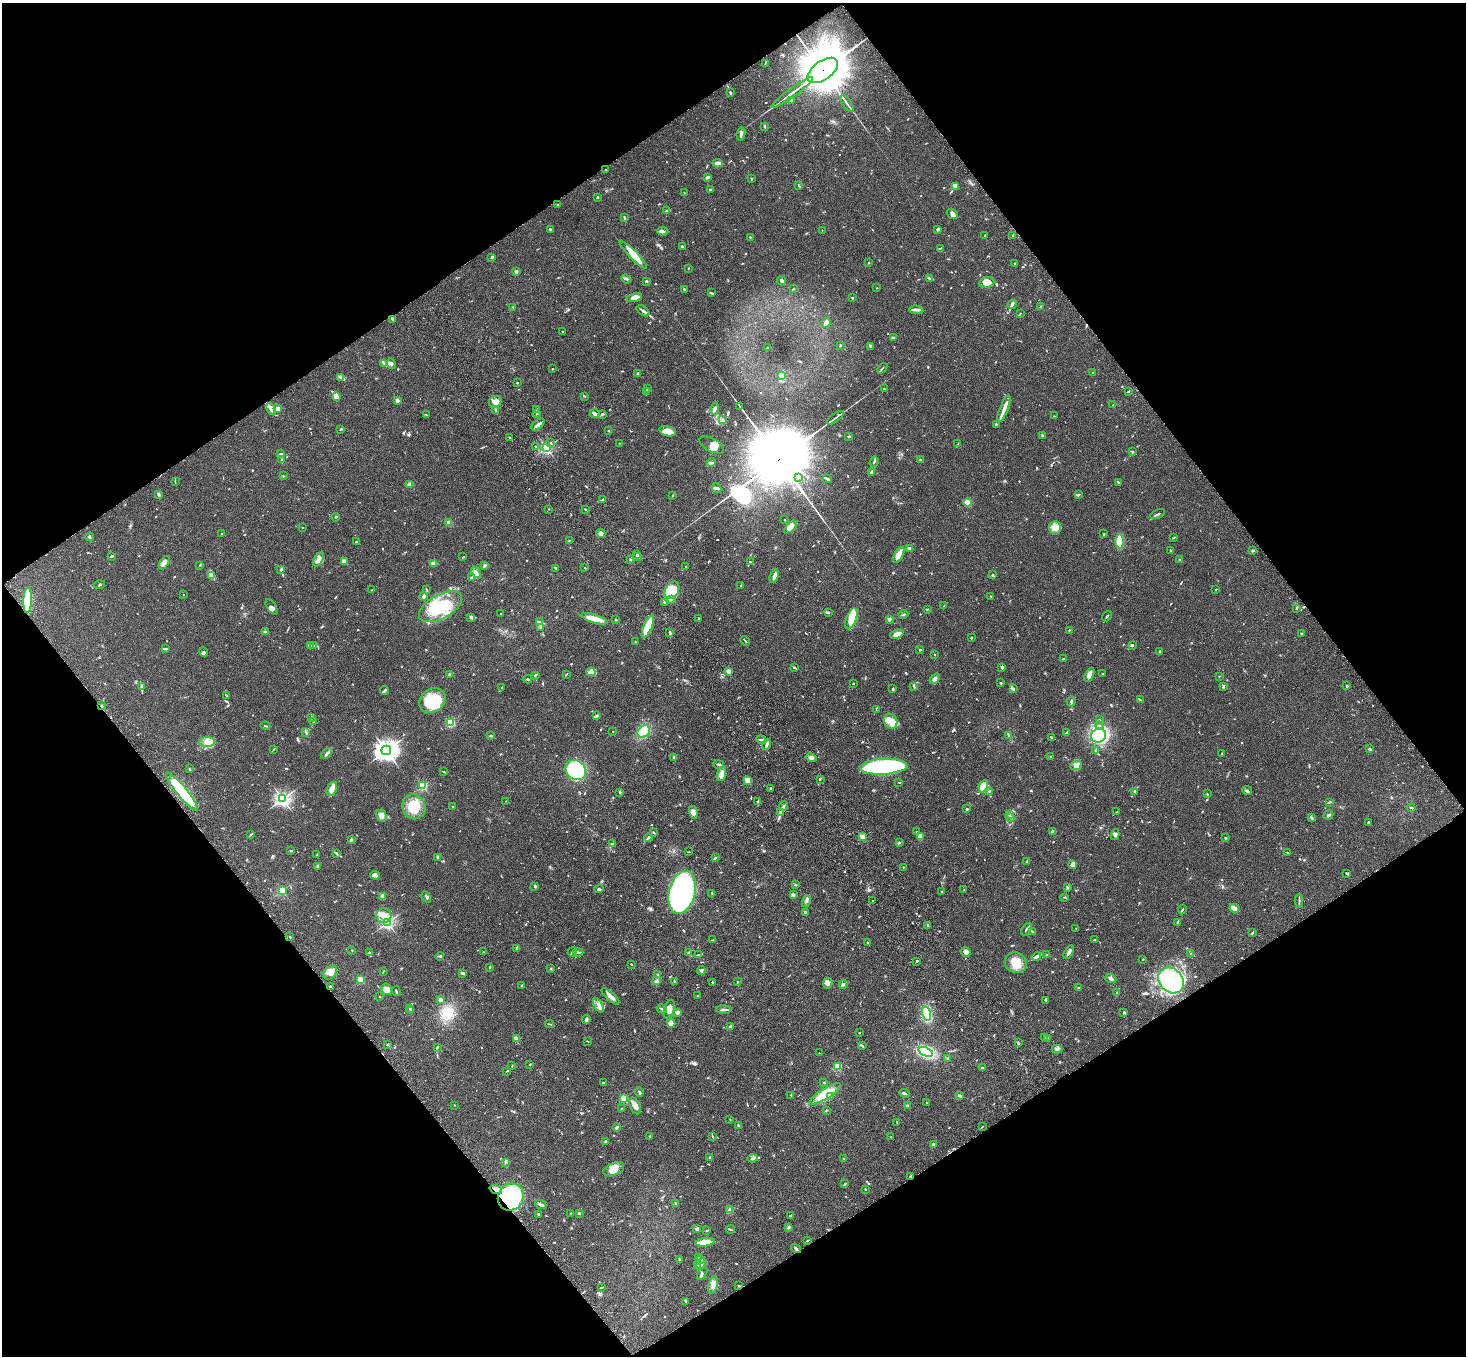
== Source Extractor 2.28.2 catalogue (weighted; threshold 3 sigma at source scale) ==
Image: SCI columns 108-5962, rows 376-5791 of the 6069 x 6028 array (HDU 1 of 3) = the unmasked area's bounding box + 8 px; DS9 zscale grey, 4 x 4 block average (1 PNG px = mean of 4 x 4 image px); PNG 1468 x 1358 px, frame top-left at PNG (2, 3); each listed source drawn as its Kron ellipse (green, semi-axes under 4 px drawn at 4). Shown black and unused: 49% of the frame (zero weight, under 3 of 4 exposures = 6% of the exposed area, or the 3 px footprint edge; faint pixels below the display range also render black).
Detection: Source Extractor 2.28.2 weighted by HDU 2 'WHT'. Background 0.0598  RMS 0.0053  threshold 0.0237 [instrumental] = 3 sigma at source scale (4.5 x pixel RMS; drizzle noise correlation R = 1.50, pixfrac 1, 0.05/0.05 arcsec/px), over >= 5 px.
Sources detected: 1076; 4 too faint to see at this stretch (4 x 4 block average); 11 inside a brighter object's white glare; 5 cosmic-ray / hot-pixel residue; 6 long thin detections or spike segments (spike, bleed or trail) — neither listed nor drawn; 37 coinciding with a brighter row at this scale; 56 inside a brighter listed object's ellipse — not listed separately; of the other 957, all 500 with FLUX_AUTO >= 1.72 (the completeness limit of this list) listed and drawn (457 fainter detections not listed), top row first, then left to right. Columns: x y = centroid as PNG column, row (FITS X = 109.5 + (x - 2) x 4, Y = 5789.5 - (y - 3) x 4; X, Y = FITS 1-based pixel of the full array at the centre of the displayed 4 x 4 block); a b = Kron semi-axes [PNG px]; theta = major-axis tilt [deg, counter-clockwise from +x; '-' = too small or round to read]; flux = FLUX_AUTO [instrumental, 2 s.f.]
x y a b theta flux
765 63 4 2 - 2.6
823 70 17 9 35 27000
792 92 25 2 36 19
730 93 2 2 - 4.2
791 100 3 2 - 6
847 104 10 2 -53 7.3
765 126 3 2 - 2.8
741 134 6 2 79 8.5
718 163 5 4 - 8.1
605 170 2 2 - 4.1
707 177 4 3 - 4.9
751 179 3 2 - 1.9
799 186 3 2 - 3.3
956 187 3 3 - 16
710 189 2 2 - 2.9
685 193 3 2 - 1.8
597 197 2 2 - 5.2
558 204 2 2 - 1.9
667 211 4 2 - 4
952 214 6 5 - 12
624 218 3 2 - 3.7
938 229 3 2 - 5.7
550 230 2 2 - 3.4
822 230 2 2 - 2
663 231 6 2 -7 6
1013 235 2 2 - 1.9
984 236 3 2 - 2.1
750 237 2 2 - 3.1
682 246 3 2 - 3.7
940 248 4 2 - 2.6
633 255 19 4 -46 54
492 257 3 2 - 4.3
868 263 3 2 - 2.7
1014 263 2 2 - 4.5
688 269 3 2 - 1.7
516 271 2 2 - 31
929 278 4 2 - 4.4
626 279 5 2 - 4.9
646 281 3 2 - 3.1
782 281 4 3 - 7
987 282 7 5 9 25
877 288 2 2 - 4.2
684 289 4 2 - 3.9
793 289 3 2 - 2.1
711 293 4 2 - 4.2
634 298 8 4 15 16
852 298 3 2 - 2.6
1012 304 5 2 - 11
1040 306 3 2 - 1.9
513 307 2 2 - 2
916 310 7 3 -9 9
643 311 7 2 -36 8.3
1020 313 2 2 - 1.8
392 319 3 2 - 5.1
826 323 5 4 - 14
562 331 3 2 - 1.7
893 338 4 2 - 7.7
840 345 3 2 - 3.1
871 346 4 2 - 5.3
768 348 3 2 - 3.9
383 363 4 2 - 3.8
391 364 5 3 - 7.4
882 368 6 2 50 4.1
552 369 2 2 - 7
638 373 2 2 - 20
1093 373 2 2 - 4
782 376 2 2 - 3.6
341 377 2 2 - 3.3
517 383 2 2 - 10
647 389 2 2 - 4.1
884 389 2 2 - 1.8
646 392 2 2 - 1.8
1128 392 2 2 - 2.5
336 396 3 3 - 8.2
584 396 3 2 - 2.1
397 400 2 2 - 50
495 402 7 5 27 32
1113 404 3 2 - 2.4
740 406 4 2 - 1.9
271 409 6 4 -68 13
277 409 4 3 - 11
537 409 3 2 - 2.4
715 409 6 3 73 12
1004 409 14 2 69 26
496 410 3 2 - 6.8
537 414 2 2 - 2.5
595 414 5 4 - 6.6
602 414 4 2 - 6
426 415 2 2 - 2
1054 416 2 2 - 2.1
835 418 10 2 35 6.8
723 420 4 2 - 3.7
538 424 8 2 40 13
996 424 2 2 - 1.8
341 429 2 2 - 3.2
608 431 2 2 - 3.2
667 431 8 5 -17 35
849 436 2 2 - 6.7
1043 436 3 2 - 3.3
509 437 3 2 - 3.1
551 443 2 2 - 1.8
619 443 2 2 - 1.9
958 444 3 2 - 2.3
712 445 13 6 -28 31
536 447 2 2 - 2.9
546 448 2 2 - 500
1132 452 3 2 - 2.8
281 454 4 2 - 4.1
281 460 2 2 - 4
921 460 3 2 - 4.4
711 462 4 2 - 4.2
874 462 5 2 - 5.2
871 472 3 2 - 8.3
283 476 2 2 - 2.3
799 478 2 2 - 2.6
827 479 5 2 - 5.5
175 481 3 2 - 1.8
1119 483 2 2 - 2.2
410 484 4 3 - 19
717 488 5 3 - 6.8
159 494 4 2 - 7.2
673 495 3 2 - 2.9
1078 495 4 2 - 5.2
602 500 3 2 - 3.9
968 503 4 2 - 33
549 509 2 2 - 3
585 509 2 2 - 3
1157 514 8 2 24 5.3
336 517 4 2 - 3.2
785 520 2 2 - 2.8
449 523 2 2 - 83
302 527 2 2 - 2.5
791 527 8 4 47 24
1055 528 6 5 - 22
601 533 5 3 - 19
221 534 2 2 - 3.8
1104 534 2 2 - 10
90 537 4 2 - 4.5
1174 537 3 2 - 1.8
569 540 2 2 - 2.3
1120 541 7 4 -88 71
356 542 2 2 - 3
909 548 3 2 - 5.7
1253 550 3 2 - 4.3
1170 551 2 2 - 2.7
637 555 4 2 - 3.5
899 555 9 4 63 26
111 556 3 2 - 4.3
463 557 3 2 - 2.2
637 557 4 2 - 4.1
318 559 8 4 59 21
630 560 3 2 - 2.1
1180 560 2 2 - 2.6
344 561 3 3 - 22
750 562 3 2 - 2.8
164 563 8 4 57 21
433 564 3 3 - 9.4
200 565 3 2 - 1.9
484 566 3 2 - 2.6
686 566 2 2 - 3.2
556 568 2 2 - 3.3
585 568 2 2 - 1.8
281 569 3 2 - 6.2
476 572 6 3 -60 11
212 575 3 2 - 1.9
992 575 3 2 - 3.2
774 576 7 3 72 15
471 578 2 2 - 4.2
100 585 5 2 - 3.8
741 585 2 2 - 2.6
1216 589 2 2 - 1.8
372 590 2 2 - 2.2
426 590 4 2 - 2.9
672 590 9 6 60 73
183 594 2 2 - 5
424 596 4 3 - 6.1
991 596 2 2 - 2.3
671 599 3 2 - 4
28 600 13 4 87 190
664 602 2 2 - 3.3
944 606 2 2 - 5.6
272 607 9 4 -57 9.3
441 607 24 12 29 150
1297 608 3 2 - 2.8
927 609 3 2 - 2.7
828 613 3 2 - 3
501 614 2 2 - 2.5
903 614 5 2 - 2.8
1107 616 5 2 - 3.2
470 617 3 2 - 3
594 619 13 4 -16 41
699 619 3 2 - 4.3
851 619 11 5 69 68
889 619 4 3 - 5.2
615 620 2 2 - 3.5
539 621 4 2 - 3.1
541 627 3 2 - 3
648 627 12 3 67 83
1069 630 2 2 - 2.8
265 632 4 2 - 4.4
670 633 3 2 - 4.3
897 634 7 3 18 23
1301 634 3 2 - 2.3
971 638 2 2 - 4
745 641 5 2 - 3
635 642 2 2 - 3.1
311 645 3 2 - 2.6
314 645 3 2 - 3.8
1132 645 2 2 - 5.4
166 649 3 2 - 3.1
920 650 2 2 - 2.8
203 652 5 3 - 5
1160 652 2 2 - 4.3
935 655 2 2 - 1.9
1064 658 3 2 - 3.8
1002 667 3 2 - 7.1
794 668 3 2 - 2.5
729 671 2 2 - 67
591 672 4 3 - 10
450 674 4 2 - 12
566 674 3 2 - 2.1
1102 674 2 2 - 1.9
535 675 4 2 - 5.7
1089 675 7 3 63 12
1219 676 2 2 - 2.1
528 679 4 2 - 5.4
935 679 6 4 49 9.2
853 683 2 2 - 3.2
1000 683 3 2 - 3
141 686 3 2 - 5
913 686 2 2 - 2.3
1347 686 2 2 - 2.8
1223 687 2 2 - 3.7
502 688 2 2 - 1.8
893 689 2 2 - 2.5
1013 689 4 3 - 5.9
384 691 4 2 - 4.9
226 695 2 2 - 4.4
432 700 14 11 39 100
1140 700 3 2 - 1.9
1071 701 5 2 - 5
101 706 3 2 - 3.1
876 710 3 2 - 1.7
596 716 3 3 - 4
311 718 3 2 - 2.1
1099 720 2 2 - 2
891 721 8 6 -62 26
313 722 2 2 - 1.9
450 723 4 4 - 85
265 726 5 2 - 3
1099 726 4 2 - 4
613 731 2 2 - 2
306 732 3 2 - 2.4
644 732 7 5 49 90
1067 732 4 2 - 3.5
1009 735 3 2 - 2.5
1098 735 8 6 27 350
491 736 3 2 - 2.7
1051 737 3 2 - 2.2
761 740 5 3 - 6
207 742 8 5 0 20
766 745 5 2 - 9.7
274 749 3 2 - 2
1370 749 3 2 - 6.4
386 750 5 4 - 1700
1095 751 2 2 - 2.4
327 753 6 2 47 8.7
1222 754 2 2 - 3
674 757 2 2 - 2.4
1051 757 3 2 - 3
811 758 5 4 - 11
719 764 5 2 - 3.7
1076 766 6 3 19 9.3
884 767 24 8 3 750
189 769 3 2 - 2.3
576 770 11 9 -42 230
444 772 3 2 - 1.8
721 774 7 3 71 27
820 779 3 2 - 2.5
748 780 2 2 - 130
899 782 3 2 - 2
423 786 2 2 - 270
984 786 6 4 66 64
771 788 2 2 - 13
332 789 7 4 66 27
182 791 24 5 -51 220
990 791 3 2 - 2.5
1247 791 5 2 - 5.1
620 792 2 2 - 6.6
1135 792 3 2 - 9
1207 794 2 2 - 2.5
282 799 3 3 - 830
506 801 2 2 - 1.8
758 802 3 2 - 2.3
1330 802 3 2 - 3.5
783 806 5 2 - 6.5
414 807 12 11 - 87
453 807 2 2 - 1.7
1411 808 4 2 - 3.5
967 809 2 2 - 16
693 812 7 3 -74 15
1117 812 3 2 - 2.8
780 813 3 2 - 5.4
1010 815 2 2 - 3.2
1328 815 5 2 - 5.9
381 816 6 5 - 16
1311 817 3 2 - 3.5
1011 818 3 2 - 2.8
1368 822 2 2 - 11
653 832 4 2 - 2.2
916 832 3 2 - 2.4
1053 832 4 2 - 10
251 834 3 2 - 2.6
1115 835 5 3 - 6.7
920 836 4 3 - 15
862 837 2 2 - 110
648 838 4 2 - 4.9
1226 838 2 2 - 5.6
351 840 3 2 - 5.1
899 843 3 2 - 4.3
613 844 4 2 - 3.1
290 851 2 2 - 3.3
688 852 4 2 - 2
1288 853 2 2 - 2.4
337 854 3 2 - 3.9
317 855 3 2 - 2
438 857 3 2 - 2.3
715 858 4 2 - 3.8
1027 861 4 2 - 3
1073 864 3 2 - 8.9
317 866 2 2 - 1.8
903 867 2 2 - 5.2
1347 873 4 2 - 2.8
375 875 5 3 - 16
795 885 3 2 - 2.9
535 886 3 2 - 5
1067 888 3 2 - 2.4
599 889 5 2 - 4.5
964 890 3 2 - 3
282 891 2 2 - 250
941 891 2 2 - 4.7
682 892 22 13 75 1100
712 893 4 2 - 2.6
793 894 3 2 - 6.2
382 896 3 2 - 3
426 897 6 2 -60 4.6
1065 897 2 2 - 1.9
806 901 6 2 76 6.6
873 901 3 2 - 2.7
1299 901 7 2 89 5.1
1234 908 5 2 - 36
1182 909 5 2 - 3.4
805 912 2 2 - 18
384 915 7 7 - 25
387 922 2 2 - 540
1178 922 3 2 - 3.9
928 925 2 2 - 4.8
1076 928 2 2 - 2.2
1026 929 7 2 54 4
1032 931 3 2 - 3.1
1252 933 2 2 - 3.9
290 937 3 2 - 3.2
713 940 2 2 - 2
1095 940 3 2 - 2.2
868 943 3 2 - 3.8
517 949 4 2 - 3.5
352 950 2 2 - 2.3
483 952 3 2 - 2.1
572 952 5 2 - 4
578 952 5 2 - 3.6
689 952 2 2 - 4.2
966 952 5 4 - 17
1069 952 8 2 61 12
369 953 2 2 - 4.5
1191 954 3 2 - 2.6
698 955 3 2 - 2.5
1047 955 3 2 - 5
440 956 4 2 - 3.5
1036 956 5 2 - 14
1143 959 2 2 - 2.3
917 961 2 2 - 4.8
1016 963 11 10 - 48
631 964 2 2 - 2.3
490 967 2 2 - 3.4
550 968 3 2 - 2
701 970 4 2 - 4.6
383 971 3 2 - 1.8
330 972 8 5 46 21
463 973 3 2 - 7.3
658 974 3 2 - 1.9
1111 978 5 3 - 7.2
361 980 2 2 - 120
1171 980 14 11 -47 500
656 981 3 2 - 3.9
674 982 3 2 - 2.6
712 982 3 2 - 2
737 982 3 2 - 1.9
828 983 5 4 - 9.7
843 984 4 3 - 4.8
521 985 3 2 - 2
330 986 2 2 - 1.8
1078 988 2 2 - 2.4
387 989 6 5 - 19
396 991 5 2 - 4.4
1117 993 2 2 - 10
611 996 11 3 -42 16
698 996 2 2 - 2
380 997 2 2 - 1.8
440 1000 4 2 - 11
1046 1000 2 2 - 2.3
599 1005 8 3 -59 11
410 1008 2 2 - 4.6
662 1009 5 2 - 4.4
669 1009 10 5 72 25
411 1010 3 2 - 3.7
724 1010 8 2 0 7.8
677 1012 3 2 - 15
1124 1012 3 3 - 3.3
926 1014 7 4 -76 160
586 1019 4 3 - 5.9
671 1023 4 4 - 21
549 1024 4 2 - 2.7
730 1027 4 2 - 13
859 1033 2 2 - 1.8
1044 1037 2 2 - 2.5
516 1038 3 2 - 17
1047 1038 4 2 - 2.3
588 1041 3 2 - 2
1018 1043 3 2 - 4.1
388 1044 3 2 - 2
862 1046 3 2 - 2.3
437 1048 3 2 - 2.2
1057 1049 5 3 - 7
926 1052 7 4 -22 300
819 1053 2 2 - 2.1
948 1058 3 2 - 1.9
530 1064 2 2 - 2.8
512 1066 3 2 - 1.9
838 1066 2 2 - 200
983 1068 3 2 - 3.2
507 1071 3 2 - 2.4
824 1082 3 2 - 2.1
603 1083 3 2 - 2.4
639 1092 5 3 - 4.9
904 1093 5 2 - 4.7
825 1094 18 5 32 68
791 1095 3 2 - 1.9
960 1095 4 2 - 3.4
831 1097 3 2 - 3.7
624 1098 2 2 - 180
927 1102 2 2 - 2.5
454 1105 2 2 - 4
635 1106 9 5 -65 14
907 1106 3 2 - 4.8
621 1109 2 2 - 2.9
826 1110 3 2 - 2.5
730 1119 2 2 - 1.9
897 1123 3 2 - 1.9
738 1125 4 2 - 3.5
982 1127 4 2 - 2.1
617 1128 4 2 - 4.6
650 1136 4 2 - 3.8
712 1136 2 2 - 2.5
891 1137 2 2 - 3
606 1141 2 2 - 6.8
933 1144 3 2 - 7.4
710 1158 2 2 - 22
752 1158 5 2 - 6
843 1159 3 2 - 2
505 1162 3 2 - 2.1
614 1169 11 6 23 35
910 1177 4 3 - 3.9
845 1184 3 2 - 3.6
496 1189 6 4 -20 20
865 1189 2 2 - 2.8
511 1197 14 12 57 360
675 1204 3 2 - 1.7
541 1205 6 2 -27 8.8
730 1210 2 2 - 51
571 1213 2 2 - 2
579 1213 2 2 - 6.3
539 1214 3 2 - 3.4
791 1215 4 2 - 2.8
788 1227 4 2 - 3.7
697 1229 3 2 - 3.6
730 1229 4 2 - 2.7
707 1230 2 2 - 3.4
807 1240 3 2 - 2.4
705 1242 9 3 7 37
796 1248 5 2 - 4.7
698 1258 3 2 - 4.7
680 1259 3 2 - 2.3
700 1259 3 2 - 2.6
701 1264 6 2 70 5.9
698 1266 3 2 - 2
702 1273 7 3 56 5.5
713 1285 9 4 78 24
738 1285 3 2 - 1.9
602 1287 3 2 - 2.2
685 1301 3 2 - 3.5
Overlapping masked pixels (flux is a lower limit): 8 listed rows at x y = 823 70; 392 319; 28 600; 101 706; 182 791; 910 1177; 496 1189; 511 1197
Diffuse or blended objects may show on this block-average render without a row.